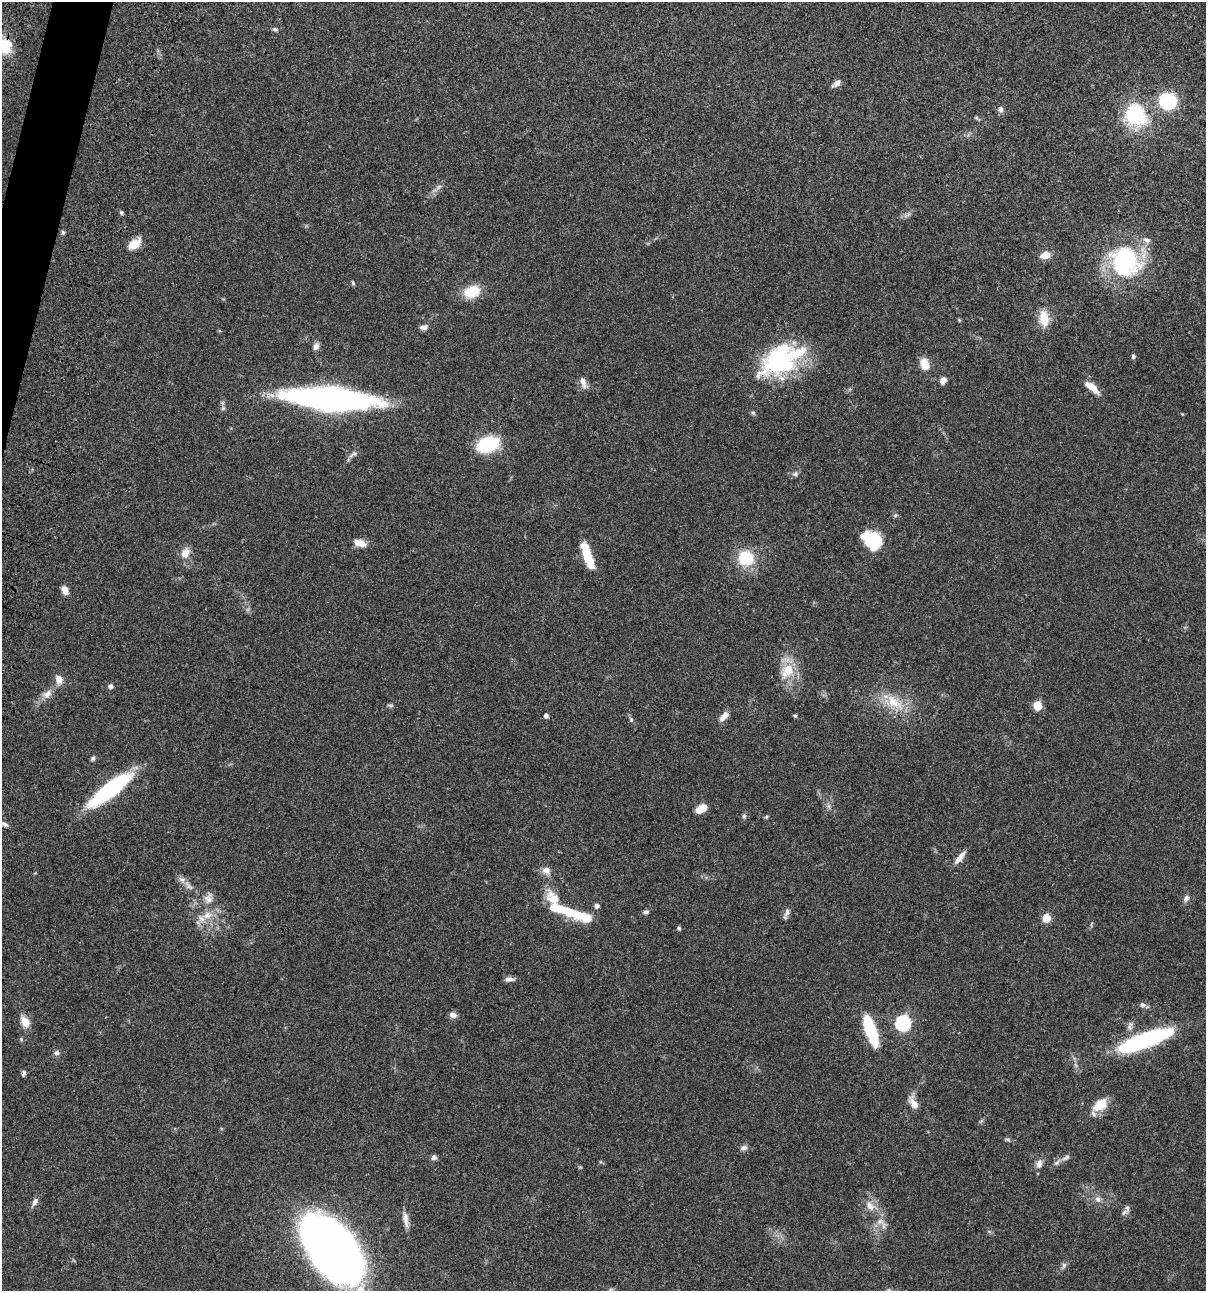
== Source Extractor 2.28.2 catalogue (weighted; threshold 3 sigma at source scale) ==
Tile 11 of 4 x 4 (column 3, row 3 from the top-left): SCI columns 2641-3844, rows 1409-2697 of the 5406 x 5391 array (HDU 1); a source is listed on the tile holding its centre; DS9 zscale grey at full resolution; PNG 1208 x 1293 px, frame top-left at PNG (2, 2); no overlay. Shown black and unused: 1% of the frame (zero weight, under 3 of 4 exposures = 9% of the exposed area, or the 3 px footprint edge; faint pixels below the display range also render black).
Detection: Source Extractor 2.28.2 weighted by HDU 2 'WHT'; one run over the whole footprint, this tile lists its part. Background 0.0472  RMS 0.0053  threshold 0.0239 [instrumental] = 3 sigma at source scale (4.5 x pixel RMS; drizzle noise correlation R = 1.50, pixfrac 1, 0.05/0.05 arcsec/px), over >= 5 px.
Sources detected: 102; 1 too faint to see at this stretch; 4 inside a brighter object's white glare — not listed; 6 inside a brighter listed object's ellipse — not listed separately; the other 91 listed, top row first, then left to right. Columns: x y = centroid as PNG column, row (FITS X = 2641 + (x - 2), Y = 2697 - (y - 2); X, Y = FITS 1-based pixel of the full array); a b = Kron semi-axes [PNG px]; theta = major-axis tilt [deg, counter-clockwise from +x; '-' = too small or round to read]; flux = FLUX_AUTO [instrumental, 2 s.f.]
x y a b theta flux
275 29 8 5 -10 0.97
5 46 19 16 88 11
836 83 11 6 39 2.6
1168 101 14 13 - 32
1000 109 7 6 - 1.9
1135 115 34 31 -52 32
977 118 8 3 -45 0.66
439 187 7 5 32 1.3
121 213 5 4 - 0.89
63 232 6 4 -69 0.76
134 244 15 9 38 7
1045 255 13 9 21 4.3
1125 261 38 34 -43 56
353 283 6 5 - 0.7
472 292 18 13 21 13
1044 318 21 12 -83 8.6
423 327 10 6 9 1.9
316 346 9 6 62 2.3
1133 356 6 5 - 0.97
779 360 48 31 42 60
925 364 11 8 -69 7.9
943 380 7 6 - 3.1
583 382 16 7 -69 3
1092 387 20 7 -40 6
330 399 63 15 -4 240
753 413 6 5 - 0.87
1182 414 3 3 - 0.36
488 444 17 11 18 36
353 454 15 5 23 1.6
795 474 8 6 20 1.4
874 540 16 14 -85 23
360 543 16 9 -19 4.4
185 553 14 10 61 5
587 556 28 8 -70 15
746 558 17 16 - 20
65 590 9 6 -68 3.6
788 671 21 16 53 12
59 679 11 8 -72 4.1
110 686 5 5 - 1.9
47 694 14 10 43 4
894 702 30 15 -39 15
390 705 9 3 -5 0.83
1038 706 6 5 - 14
546 715 5 4 - 1.7
724 716 14 7 48 3.6
795 716 4 4 - 0.72
631 720 7 5 -70 0.92
93 758 6 5 - 0.98
110 790 46 12 37 62
701 809 11 7 33 6.7
744 816 7 5 89 0.99
766 817 6 4 44 0.63
4 824 11 5 -27 1.7
960 857 19 6 50 3.6
546 870 12 10 -32 3.3
182 879 10 7 -23 2.4
208 898 15 11 80 4.3
1186 898 9 6 68 1.9
554 899 24 13 -48 12
597 906 5 5 - 1.9
646 912 8 5 7 1.2
787 912 13 6 68 2
207 915 13 10 32 5.4
1046 918 5 5 - 14
679 928 5 4 - 0.98
509 979 12 6 1 2.3
1142 1005 8 6 -12 1.6
453 1015 8 7 - 2.6
25 1022 15 9 -59 5.1
903 1023 7 7 - 100
1130 1026 13 6 80 2.3
870 1030 31 9 -70 31
21 1039 5 5 - 0.75
1145 1040 66 16 20 59
56 1053 7 7 - 1.4
24 1073 8 5 74 1.1
913 1103 17 8 -63 4.7
1100 1105 19 12 38 9.4
1008 1140 9 4 -30 0.9
744 1148 10 7 19 1.8
434 1157 7 6 - 1.6
1066 1158 13 5 30 1.8
1039 1164 13 8 77 2.8
1098 1199 9 8 - 2.2
35 1202 12 7 59 2.1
870 1206 14 10 -57 4.7
1124 1212 12 5 30 1.3
406 1219 21 6 -83 3.5
880 1221 11 9 -18 3.5
332 1249 50 27 -53 520
1064 1266 11 5 64 1.4
Overlapping masked pixels (flux is a lower limit): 3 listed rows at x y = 5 46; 330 399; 110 790
Isophote crosses this tile's border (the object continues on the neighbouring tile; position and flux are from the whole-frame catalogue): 4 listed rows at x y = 5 46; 4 824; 1145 1040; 332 1249